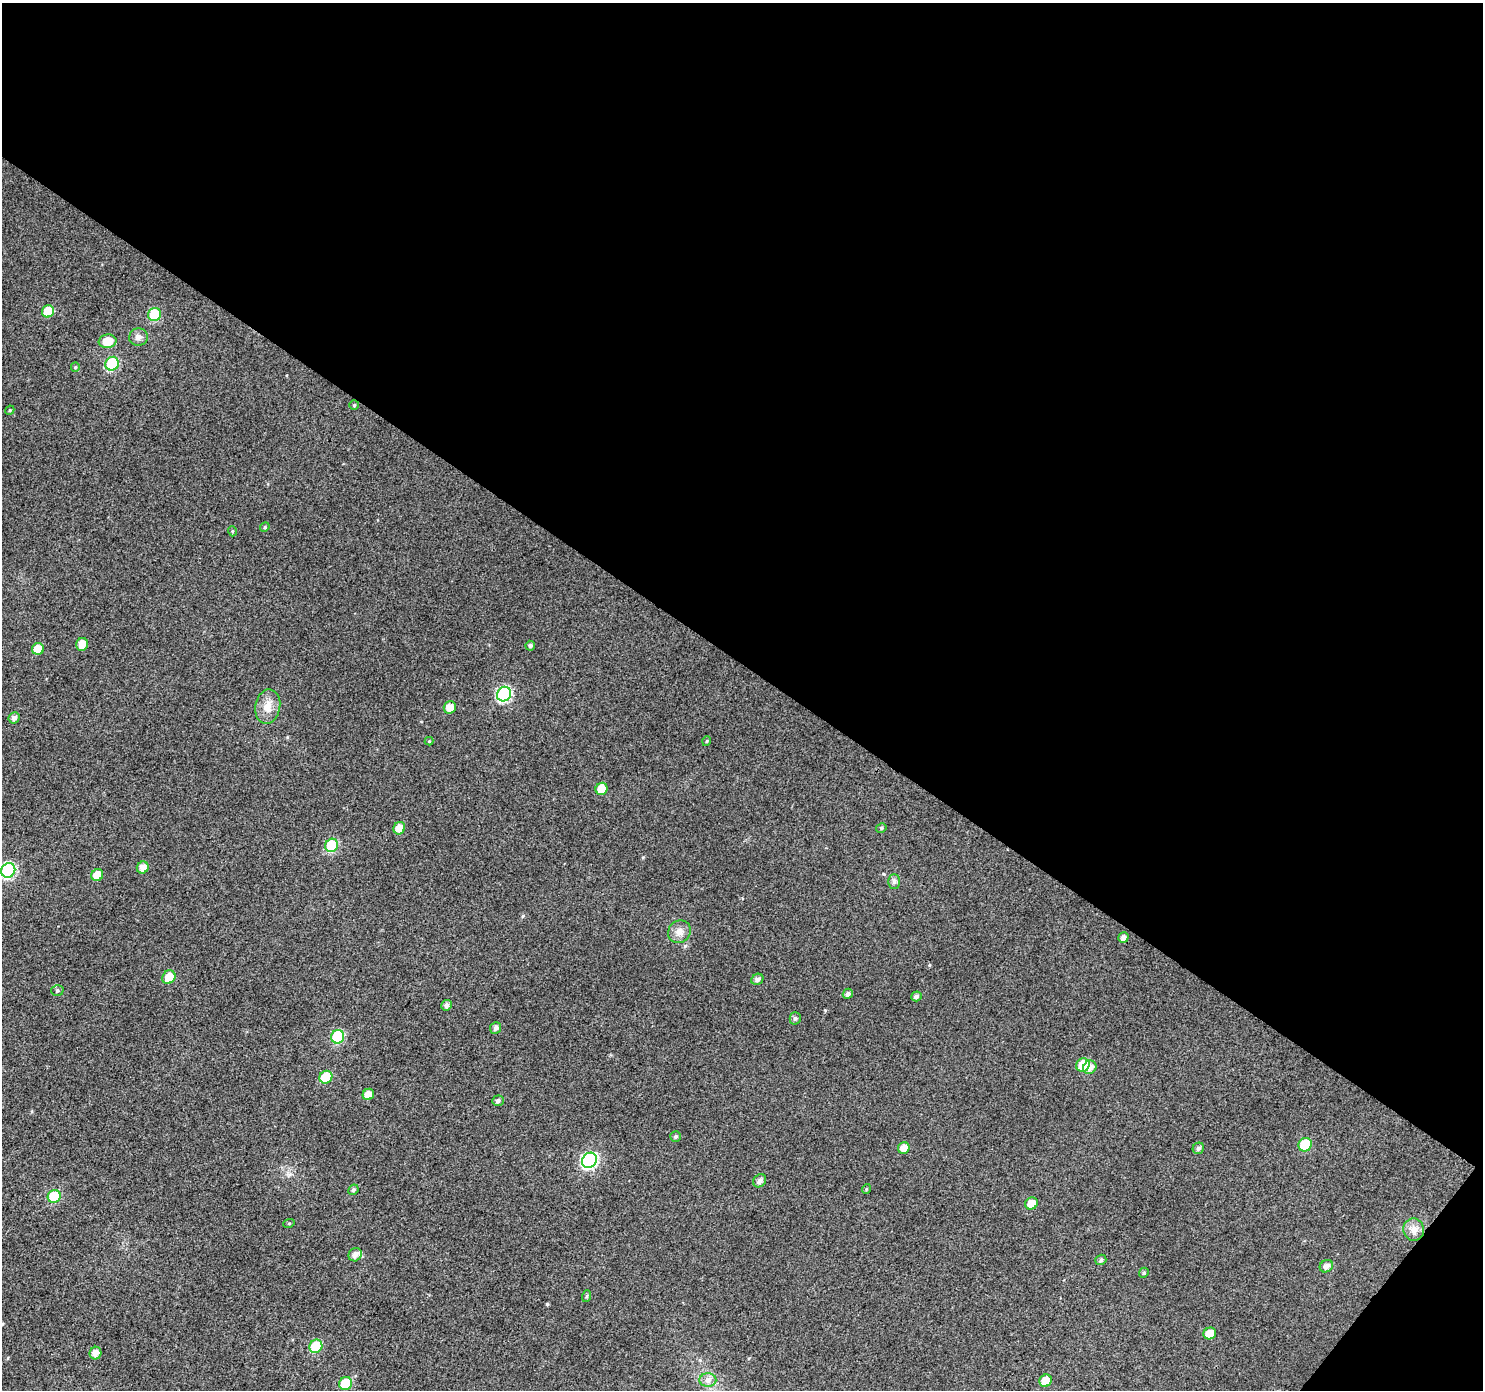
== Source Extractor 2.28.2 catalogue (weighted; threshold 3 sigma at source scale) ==
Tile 2 of 2 x 2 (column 2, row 1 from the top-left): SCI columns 1485-2965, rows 1504-2891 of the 2966 x 2987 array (HDU 1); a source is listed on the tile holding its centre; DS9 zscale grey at full resolution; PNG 1485 x 1392 px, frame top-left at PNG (2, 3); each listed source drawn as its Kron ellipse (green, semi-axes under 4 px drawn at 4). Shown black and unused: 49% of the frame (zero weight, under 3 of 4 exposures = <1% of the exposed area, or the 3 px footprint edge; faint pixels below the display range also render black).
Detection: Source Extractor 2.28.2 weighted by HDU 2 'WHT'; one run over the whole footprint, this tile lists its part. Background 0.0187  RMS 0.011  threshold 0.0508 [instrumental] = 3 sigma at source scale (4.5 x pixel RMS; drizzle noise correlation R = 1.50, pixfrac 1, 0.0396/0.0396 arcsec/px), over >= 5 px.
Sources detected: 66; all 66 listed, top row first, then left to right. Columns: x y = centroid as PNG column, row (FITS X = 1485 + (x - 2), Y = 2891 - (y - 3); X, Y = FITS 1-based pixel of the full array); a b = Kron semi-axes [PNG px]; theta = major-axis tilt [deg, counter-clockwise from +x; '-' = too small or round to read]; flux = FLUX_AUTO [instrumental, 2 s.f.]
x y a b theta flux
48 311 6 6 - 23
154 314 6 6 - 47
138 337 9 8 - 5.3
107 341 9 7 8 18
112 364 7 6 - 76
75 367 5 4 - 1.4
354 405 5 5 - 1.7
10 410 5 3 - 1.1
265 527 5 4 - 1.4
232 531 5 3 - 1.2
82 644 6 6 - 11
530 646 5 5 - 2.3
38 649 6 6 - 17
504 694 7 6 - 120
268 707 17 12 79 14
450 707 6 6 - 9.6
14 718 5 5 - 4.5
429 741 4 4 - 1.1
707 741 5 3 - 1
602 789 6 6 - 23
399 828 6 5 - 12
881 828 5 4 - 1.9
332 845 7 6 - 56
143 868 6 5 - 7.5
8 870 7 6 - 130
97 875 6 5 - 17
894 881 7 6 - 3
679 932 12 10 42 8.5
1123 938 5 5 - 5.3
169 977 7 6 - 16
757 979 6 5 - 3.7
57 990 6 5 - 1.9
848 994 5 5 - 3.7
916 996 5 5 - 3.6
446 1005 5 5 - 4
795 1018 6 5 - 2.4
496 1028 6 5 - 3.8
338 1037 7 6 - 66
1083 1065 7 6 - 28
1090 1067 7 6 - 7.6
326 1077 7 6 - 32
368 1094 6 5 - 9.9
498 1101 6 5 - 3.1
675 1136 5 5 - 2
1305 1145 7 6 - 40
904 1148 6 5 - 8.6
1198 1148 6 5 - 2.8
589 1160 8 7 - 160
760 1181 7 6 - 5.3
866 1189 5 3 - 0.93
353 1190 5 5 - 2.1
54 1196 7 6 - 40
1031 1203 6 6 - 12
289 1223 6 3 19 1.1
1414 1229 11 10 - 8.3
355 1255 7 6 - 6.4
1101 1260 6 5 - 2.7
1326 1266 7 6 - 5.5
1144 1273 5 4 - 1.6
587 1296 6 3 71 1.5
1210 1334 6 5 - 16
316 1346 7 6 - 43
95 1353 6 6 - 8.3
708 1380 8 7 - 5.1
1046 1381 6 6 - 15
346 1384 7 6 - 37
Unlisted compact peaks at least as high as the median listed source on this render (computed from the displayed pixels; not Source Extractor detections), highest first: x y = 547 1304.